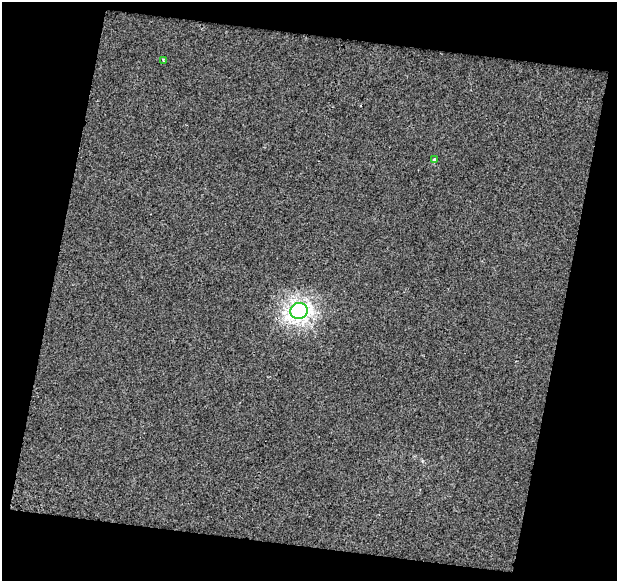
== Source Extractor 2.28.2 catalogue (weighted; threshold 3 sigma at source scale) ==
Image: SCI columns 1918-2532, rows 1210-1788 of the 4843 x 5052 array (HDU 1 of 3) = the unmasked area's bounding box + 8 px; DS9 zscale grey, full resolution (1 PNG px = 1 image px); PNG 619 x 583 px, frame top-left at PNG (2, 2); each listed source drawn as its Kron ellipse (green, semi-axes under 4 px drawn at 4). Shown black and unused: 28% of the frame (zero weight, under 2 of 3 exposures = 2% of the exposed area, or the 3 px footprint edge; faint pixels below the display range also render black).
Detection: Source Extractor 2.28.2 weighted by HDU 2 'WHT'. Background 9.94e-04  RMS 0.0052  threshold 0.0235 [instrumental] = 3 sigma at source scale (4.5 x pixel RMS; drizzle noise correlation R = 1.50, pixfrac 1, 0.0396/0.0396 arcsec/px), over >= 5 px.
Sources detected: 3; all 3 listed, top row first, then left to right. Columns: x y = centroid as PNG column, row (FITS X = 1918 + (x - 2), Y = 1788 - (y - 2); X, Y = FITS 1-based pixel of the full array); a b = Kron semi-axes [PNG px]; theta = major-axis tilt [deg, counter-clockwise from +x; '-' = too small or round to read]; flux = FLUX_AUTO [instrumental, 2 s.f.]
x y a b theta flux
163 60 3 3 - 0.49
434 160 4 4 - 3.3
299 311 8 8 - 200